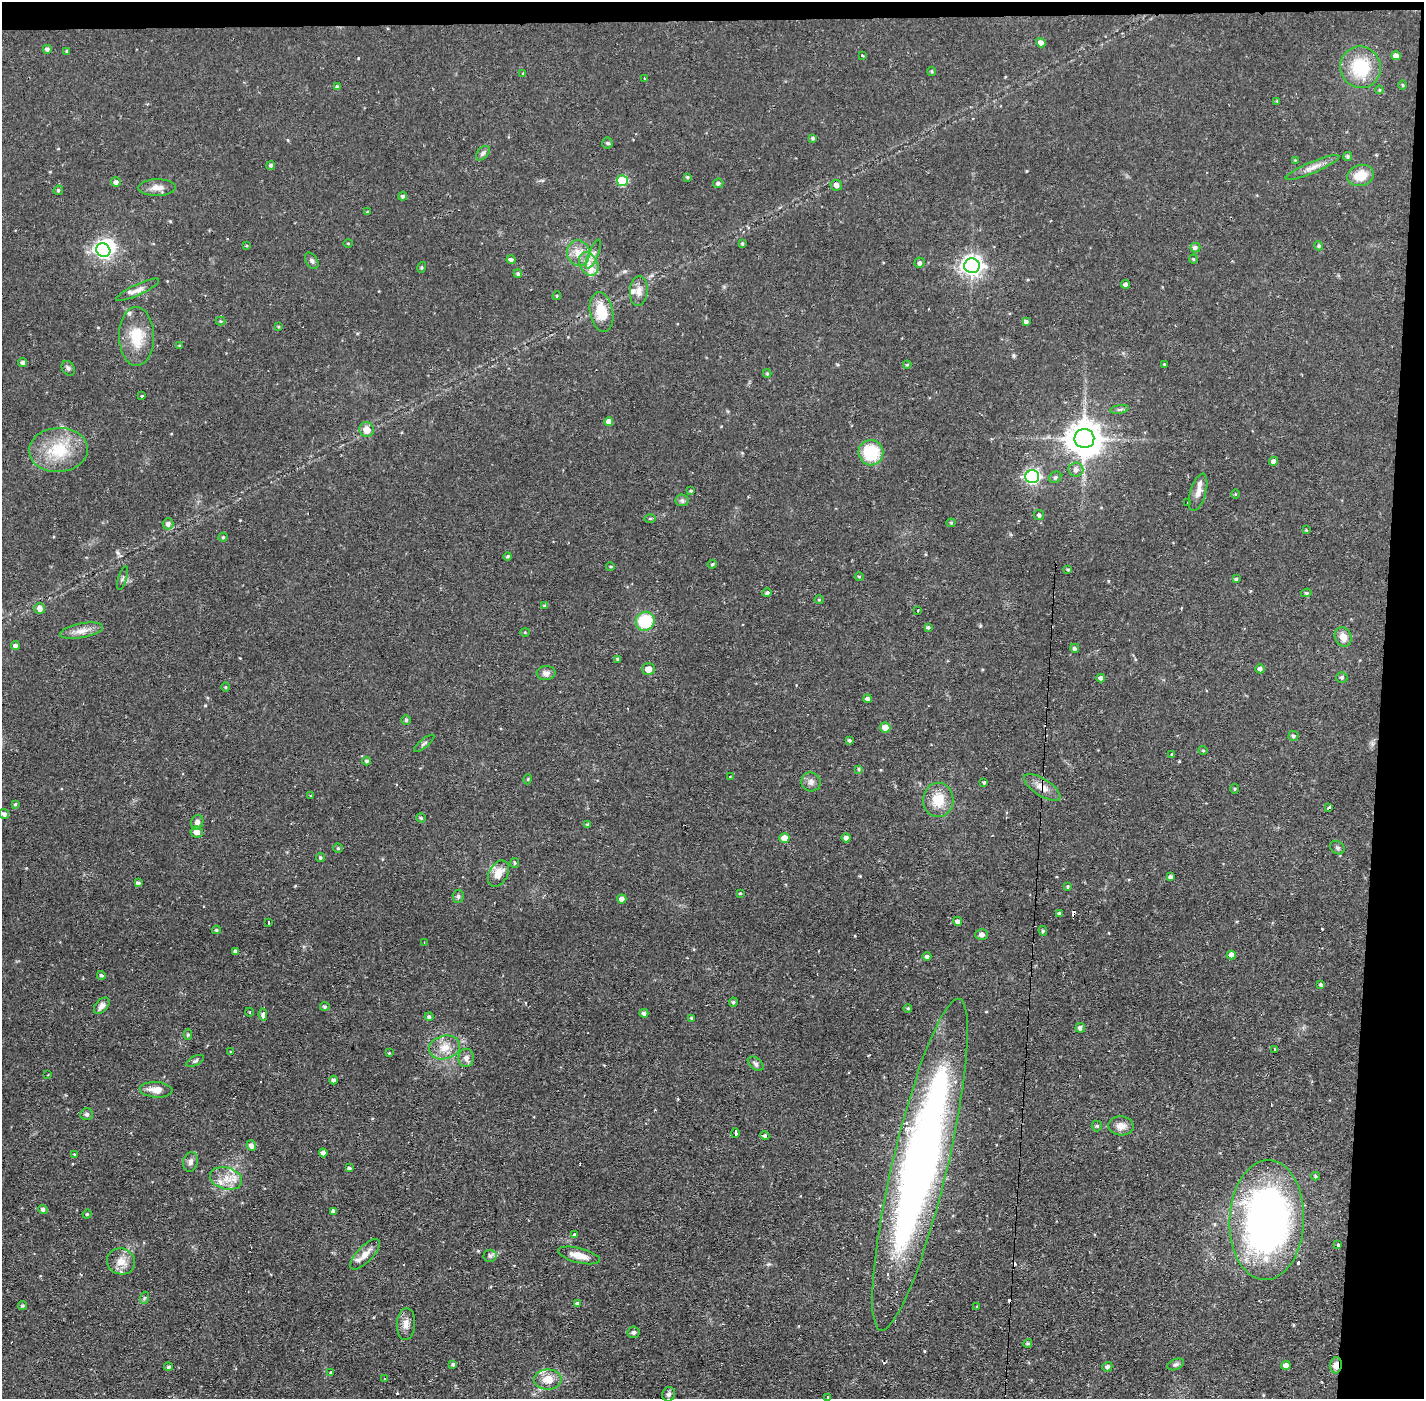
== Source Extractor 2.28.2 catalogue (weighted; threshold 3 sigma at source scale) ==
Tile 3 of 3 x 3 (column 3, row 1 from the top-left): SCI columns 2846-4267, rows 2849-4245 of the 4267 x 4299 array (HDU 1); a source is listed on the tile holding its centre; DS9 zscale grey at full resolution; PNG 1426 x 1401 px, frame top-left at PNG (2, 2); each listed source drawn as its Kron ellipse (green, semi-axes under 4 px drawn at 4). Shown black and unused: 4% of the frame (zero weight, under 2 of 3 exposures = <1% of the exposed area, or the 3 px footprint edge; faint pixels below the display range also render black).
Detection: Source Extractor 2.28.2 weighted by HDU 2 'WHT'; one run over the whole footprint, this tile lists its part. Background 0.0567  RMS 0.0058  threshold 0.0261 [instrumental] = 3 sigma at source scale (4.5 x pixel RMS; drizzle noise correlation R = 1.50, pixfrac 1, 0.05/0.05 arcsec/px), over >= 5 px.
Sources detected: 242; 2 inside a brighter object's white glare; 11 cosmic-ray / hot-pixel residue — neither listed nor drawn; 7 inside a brighter listed object's ellipse — not listed separately; the other 222 listed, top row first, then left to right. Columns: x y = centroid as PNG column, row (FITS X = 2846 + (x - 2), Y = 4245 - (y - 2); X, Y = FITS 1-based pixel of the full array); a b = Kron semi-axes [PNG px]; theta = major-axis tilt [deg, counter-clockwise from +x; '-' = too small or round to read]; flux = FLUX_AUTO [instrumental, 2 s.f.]
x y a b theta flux
1041 43 5 4 - 2.7
47 49 4 4 - 1.6
67 51 4 3 - 0.71
862 56 3 3 - 0.99
1396 56 5 4 - 3
1360 67 21 20 - 26
932 71 5 4 - 0.74
523 74 3 2 - 0.5
645 78 3 2 - 1
1403 85 5 3 - 0.58
338 87 4 3 - 1.7
1379 90 4 4 - 0.59
1277 101 4 3 - 0.56
813 138 4 4 - 0.95
607 143 5 5 - 0.92
483 153 8 5 48 1.4
1348 156 5 4 - 0.97
1295 160 4 4 - 0.49
271 165 4 4 - 1.2
1313 167 29 5 23 4.9
1360 175 13 10 16 11
687 177 4 3 - 0.81
622 181 5 5 - 30
116 182 5 5 - 1.9
718 183 5 5 - 1.3
836 185 6 5 - 2.5
157 187 18 8 1 4.8
58 190 5 4 - 0.93
403 196 4 4 - 1.1
367 212 3 3 - 0.7
348 243 5 3 - 0.44
742 244 4 3 - 0.69
246 246 4 3 - 0.52
1319 246 4 4 - 0.88
1195 248 5 5 - 1.6
103 250 7 6 - 160
578 253 13 11 -74 6.8
593 254 15 4 67 2.6
1193 259 4 4 - 0.67
511 260 4 4 - 1.9
312 261 9 5 -58 1.4
920 263 5 5 - 1.5
589 264 12 9 -61 5.4
972 266 8 7 - 330
422 267 5 4 - 0.74
518 274 4 4 - 1.2
1125 284 4 4 - 1.7
138 290 23 5 25 3.8
639 291 15 8 85 4.1
557 296 4 4 - 0.6
601 312 20 11 -80 16
221 321 5 4 - 0.68
1026 321 4 4 - 1.2
278 326 4 3 - 0.59
136 336 29 17 -89 17
180 346 4 3 - 0.78
23 362 4 4 - 1.6
1164 364 3 3 - 0.38
907 365 4 4 - 0.62
68 368 8 6 -55 1.5
767 373 4 4 - 0.64
142 396 3 3 - 1.1
1119 409 9 4 9 1.2
609 422 4 4 - 3.8
367 430 7 7 - 6.5
1084 439 10 9 - 1300
58 450 29 22 3 24
871 453 13 12 - 24
1274 461 4 4 - 2.1
1076 469 7 7 - 2.6
1032 477 7 6 - 130
1055 477 6 5 - 1.2
691 491 3 3 - 0.58
1198 492 19 8 74 3.9
1235 494 5 3 - 0.46
682 500 6 6 - 1.4
1188 502 2 2 - 0.4
1039 515 5 5 - 1.5
650 518 6 4 0 0.76
951 523 4 4 - 0.61
168 524 5 5 - 2.3
1306 530 3 3 - 0.47
223 537 4 4 - 0.71
508 556 4 4 - 0.8
712 564 5 4 - 0.73
610 566 4 3 - 0.56
1068 569 3 3 - 0.65
859 577 4 4 - 0.64
123 578 12 2 73 0.73
1236 579 4 4 - 0.76
767 593 4 4 - 1.3
1306 593 5 4 - 0.91
819 600 4 4 - 0.57
545 606 4 4 - 1.2
40 609 5 5 - 3
918 611 3 3 - 0.51
645 621 10 9 - 27
928 627 4 4 - 0.97
82 631 22 7 10 5.1
525 632 4 4 - 0.55
1343 637 10 8 -64 5.4
15 646 4 4 - 1.6
1075 648 4 4 - 1.1
618 659 4 4 - 1
648 669 6 6 - 5.1
1260 669 4 4 - 1.9
546 673 9 7 3 2.5
1342 677 5 5 - 1.3
1101 678 4 4 - 2.2
226 687 5 3 - 0.54
868 699 4 4 - 2
406 720 5 5 - 0.77
885 727 5 5 - 5.7
1294 736 5 5 - 1.1
849 740 4 3 - 0.97
424 743 12 2 39 0.98
1203 750 4 4 - 0.65
1172 755 3 3 - 1.5
367 761 4 4 - 1.2
859 769 4 4 - 0.71
730 776 3 2 - 0.4
528 779 5 3 - 0.54
811 782 10 9 - 2.7
984 782 4 4 - 0.66
1042 787 21 8 -33 5.4
1235 789 5 3 - 0.55
311 796 3 3 - 1.6
938 800 17 15 88 13
15 804 3 3 - 0.73
1329 807 3 2 - 2.3
4 814 5 5 - 1.8
421 818 4 4 - 0.73
197 822 7 6 - 2.5
588 825 4 4 - 0.99
197 832 6 5 - 3.4
784 838 5 5 - 5.8
846 838 4 4 - 2.1
338 848 4 4 - 0.77
1337 848 8 6 -36 1.2
320 858 4 4 - 0.84
515 863 5 4 - 0.73
498 874 14 9 60 7.2
1170 877 4 4 - 1.7
138 883 4 4 - 1.7
1067 887 4 4 - 0.79
740 893 4 3 - 0.57
458 896 6 5 - 1.2
622 899 5 4 - 2.7
1059 913 4 4 - 0.95
958 921 4 4 - 2.4
269 922 3 3 - 1.9
216 930 4 3 - 0.96
1043 931 5 4 - 0.91
982 934 6 5 - 2.5
424 943 3 2 - 0.48
235 951 4 3 - 1.4
1231 955 4 4 - 3
927 956 4 4 - 1.6
101 975 4 4 - 1
1321 985 4 3 - 1
733 1002 4 4 - 0.98
102 1006 10 6 50 2.5
325 1007 5 4 - 0.97
908 1008 4 3 - 0.61
249 1012 4 3 - 0.43
644 1013 4 4 - 1.8
263 1015 6 4 -84 3.6
429 1017 4 4 - 1.2
692 1018 4 3 - 1.1
1080 1028 5 4 - 1.9
188 1034 5 4 - 0.86
444 1047 16 11 15 7.4
1274 1049 3 2 - 1
231 1052 4 3 - 0.5
389 1053 3 3 - 0.46
466 1058 9 7 -90 2.6
195 1061 9 4 27 1.1
756 1064 9 5 -39 1.4
48 1075 3 2 - 0.5
333 1080 4 4 - 1.2
156 1090 16 7 -4 5.6
87 1114 6 6 - 1.3
1097 1126 5 5 - 0.75
1121 1126 12 9 -4 4.3
735 1133 5 3 - 3.1
765 1136 5 4 - 1.1
251 1145 5 5 - 2.4
323 1153 4 4 - 3.1
74 1154 4 3 - 0.43
190 1162 10 7 78 2.3
920 1165 170 27 77 430
349 1168 4 3 - 1.1
1315 1176 4 4 - 0.6
226 1178 16 11 -16 7.6
43 1209 5 4 - 1.7
333 1211 4 4 - 1.6
87 1214 4 4 - 0.62
1267 1220 60 37 87 250
574 1234 4 3 - 0.66
1338 1245 3 3 - 1.3
365 1254 20 7 46 5.5
579 1255 21 7 -14 6.7
490 1256 6 6 - 1.4
121 1261 14 13 - 6.3
144 1298 6 4 71 0.8
577 1303 4 4 - 1.2
23 1306 4 4 - 0.81
977 1307 3 2 - 0.97
406 1324 16 9 86 4.2
634 1332 6 6 - 1.4
1028 1343 4 4 - 1
453 1364 4 4 - 1.1
1175 1364 9 5 22 1.4
1286 1365 4 4 - 3.3
1336 1365 8 6 85 4.4
169 1367 4 4 - 1.2
1107 1367 5 4 - 1.6
331 1372 3 3 - 1.7
385 1379 3 3 - 0.83
548 1379 14 10 0 7.6
669 1394 7 6 - 1.6
827 1397 3 2 - 0.47
Overlapping masked pixels (flux is a lower limit): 3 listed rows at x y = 1042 787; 920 1165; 1336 1365